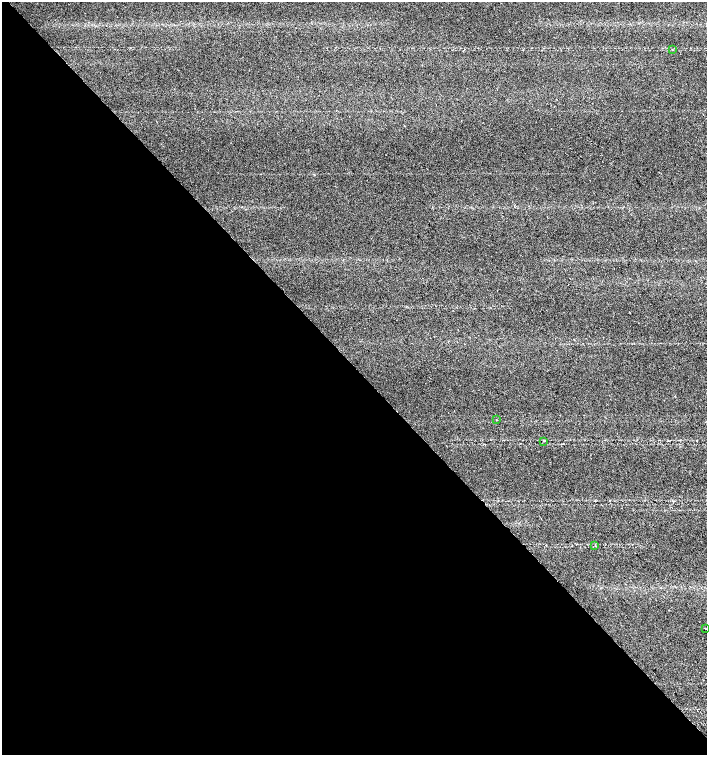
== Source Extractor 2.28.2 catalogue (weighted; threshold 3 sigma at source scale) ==
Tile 9 of 4 x 4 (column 1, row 3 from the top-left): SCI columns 158-1566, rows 1511-3016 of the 6017 x 6028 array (HDU 1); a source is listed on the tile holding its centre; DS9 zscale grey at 2 x 2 block average (1 PNG px = mean of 2 x 2 image px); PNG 709 x 757 px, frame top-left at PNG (2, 2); each listed source drawn as its Kron ellipse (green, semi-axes under 4 px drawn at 4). Shown black and unused: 52% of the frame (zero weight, under 2 of 3 exposures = <1% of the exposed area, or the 3 px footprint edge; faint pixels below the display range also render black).
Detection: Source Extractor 2.28.2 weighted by HDU 2 'WHT'; one run over the whole footprint, this tile lists its part. Background 0.0491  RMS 0.0071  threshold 0.0321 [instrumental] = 3 sigma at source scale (4.5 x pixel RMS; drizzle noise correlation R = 1.50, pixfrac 1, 0.0396/0.0396 arcsec/px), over >= 5 px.
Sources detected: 5; all 5 listed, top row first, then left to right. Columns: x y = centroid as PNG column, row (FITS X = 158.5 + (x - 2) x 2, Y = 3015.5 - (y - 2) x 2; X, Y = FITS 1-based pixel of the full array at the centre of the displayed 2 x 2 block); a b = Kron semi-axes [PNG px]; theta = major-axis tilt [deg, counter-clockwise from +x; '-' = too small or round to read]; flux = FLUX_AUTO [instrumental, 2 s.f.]
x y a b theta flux
672 50 2 2 - 0.69
496 420 2 2 - 0.72
544 441 2 2 - 1.2
595 546 3 2 - 0.87
705 628 2 2 - 1.2